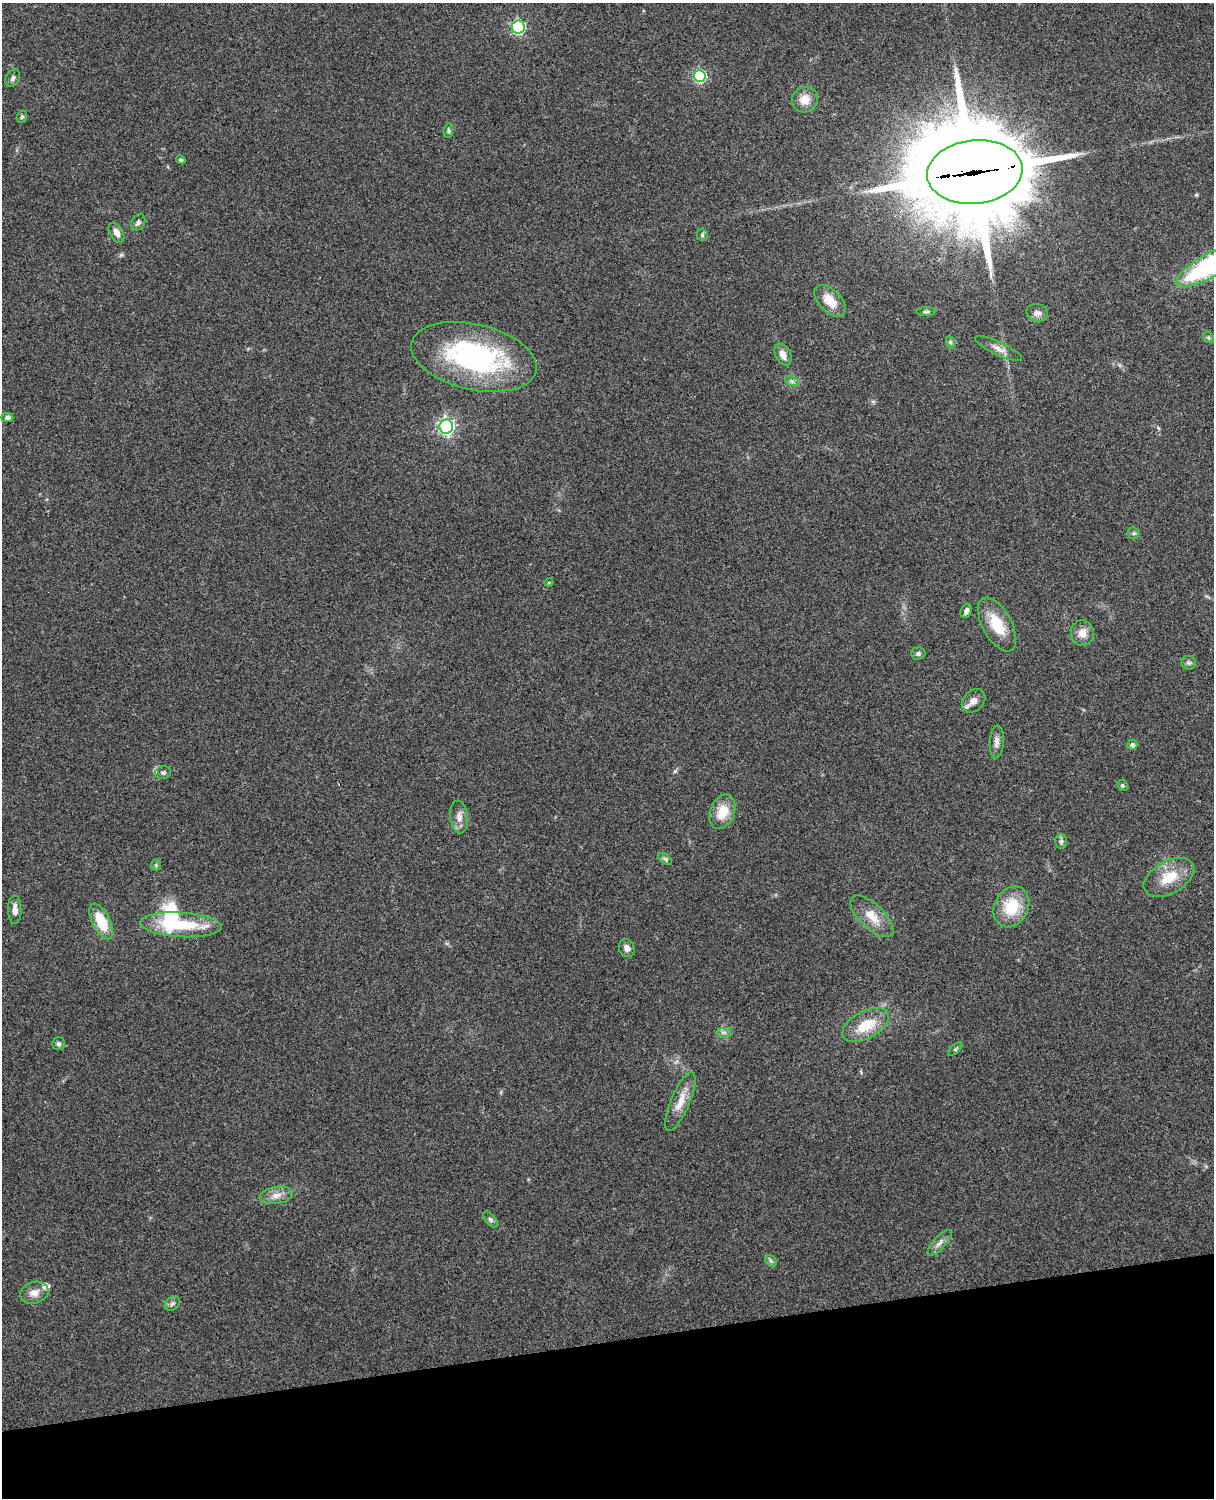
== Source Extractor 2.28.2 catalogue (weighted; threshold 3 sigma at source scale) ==
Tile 10 of 4 x 3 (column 2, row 3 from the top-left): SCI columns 1331-2542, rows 164-1659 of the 5088 x 4927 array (HDU 1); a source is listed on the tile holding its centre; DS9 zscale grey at full resolution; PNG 1216 x 1500 px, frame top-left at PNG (2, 3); each listed source drawn as its Kron ellipse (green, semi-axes under 4 px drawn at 4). Shown black and unused: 10% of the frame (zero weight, under 3 of 4 exposures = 6% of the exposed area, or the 3 px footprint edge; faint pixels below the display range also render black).
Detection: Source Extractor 2.28.2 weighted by HDU 2 'WHT'; one run over the whole footprint, this tile lists its part. Background 0.221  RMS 0.0083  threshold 0.0372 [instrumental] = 3 sigma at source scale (4.5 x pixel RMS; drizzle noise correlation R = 1.50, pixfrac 1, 0.05/0.05 arcsec/px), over >= 5 px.
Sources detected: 62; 3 inside a brighter object's white glare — neither listed nor drawn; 1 inside a brighter listed object's ellipse — not listed separately; the other 58 listed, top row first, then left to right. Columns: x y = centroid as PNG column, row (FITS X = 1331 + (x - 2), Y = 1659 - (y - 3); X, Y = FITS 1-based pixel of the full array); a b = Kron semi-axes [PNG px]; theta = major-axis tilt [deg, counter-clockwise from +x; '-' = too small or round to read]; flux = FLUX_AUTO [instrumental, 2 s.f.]
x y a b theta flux
518 27 6 6 - 120
700 76 6 6 - 90
13 78 9 6 59 2.4
805 100 13 12 - 10
22 117 6 5 - 1.4
448 131 7 4 85 1.4
181 160 5 4 - 1.3
975 172 48 32 6 17000
138 222 8 6 61 2.4
116 233 11 6 -59 5.2
702 235 6 5 - 1.4
1210 266 39 11 29 130
830 301 19 11 -45 15
926 312 9 4 0 1.7
1037 313 11 8 -14 4.5
1208 337 6 4 -44 1.4
950 342 7 4 -71 1.5
999 349 25 6 -25 5.9
783 354 11 7 -62 6.3
474 357 64 33 -13 150
792 381 7 4 -19 2.1
7 418 6 4 0 2.4
446 427 7 6 - 240
1134 533 6 5 - 1.5
549 582 4 3 - 0.81
966 611 7 5 68 2.7
997 624 30 14 -61 24
1082 633 13 11 -87 7.6
918 654 7 6 - 2.1
1188 663 7 6 - 2.1
973 701 13 10 44 6
997 742 16 7 86 4.6
1132 745 5 5 - 2.3
163 772 8 6 2 2.1
1122 785 6 5 - 1.2
722 812 18 12 69 17
459 817 16 9 -84 6
1061 841 7 6 - 2.1
665 859 8 4 -36 1.5
156 865 5 5 - 1.2
1169 877 27 16 29 21
1011 907 21 17 63 29
15 910 14 6 -89 6
872 916 27 12 -44 14
101 921 19 9 -63 24
181 925 41 12 -3 40
627 948 9 7 -65 3.9
866 1025 25 13 28 24
724 1032 7 4 0 2.2
58 1044 6 6 - 2
956 1049 9 4 42 1.3
680 1102 31 9 67 12
276 1195 17 8 10 7.1
490 1220 10 5 -49 2.1
940 1243 16 6 47 4.3
771 1261 6 5 - 1.7
34 1293 14 10 17 7
172 1304 8 6 40 2.3
Overlapping masked pixels (flux is a lower limit): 1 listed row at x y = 975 172
Isophote crosses this tile's border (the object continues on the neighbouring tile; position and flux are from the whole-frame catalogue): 1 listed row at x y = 1210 266